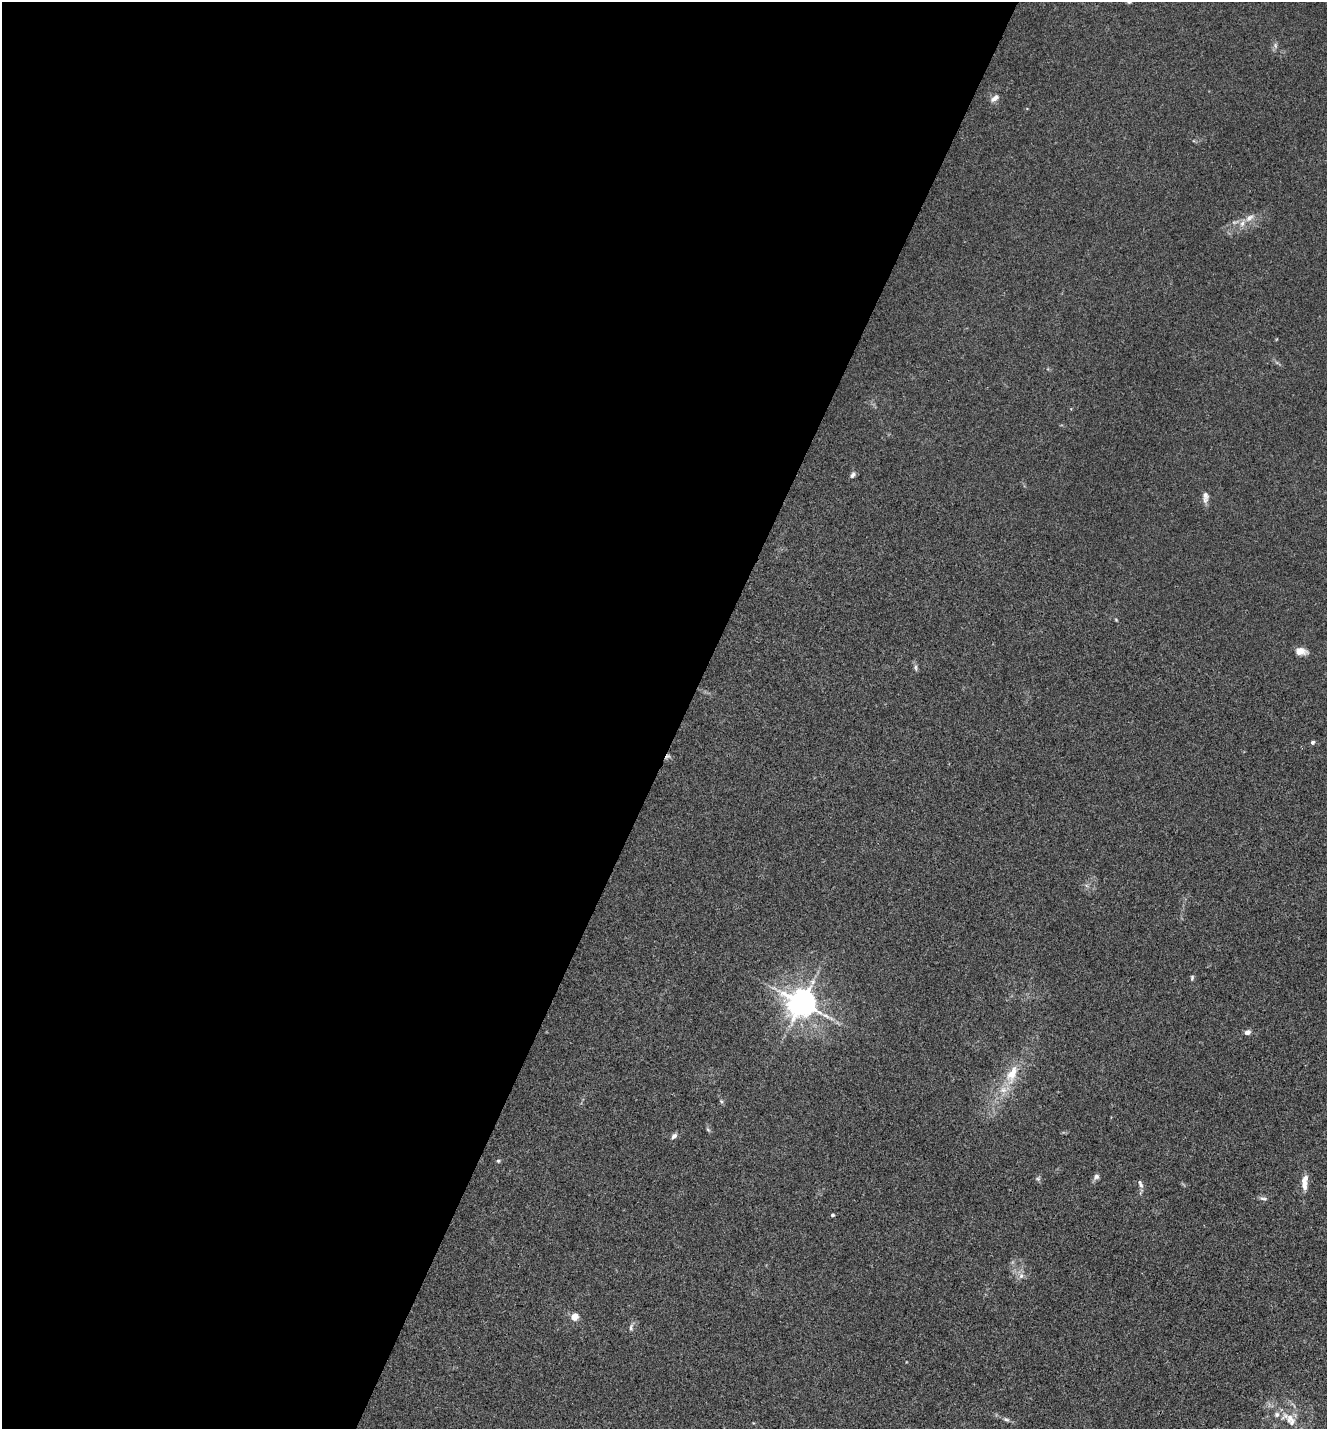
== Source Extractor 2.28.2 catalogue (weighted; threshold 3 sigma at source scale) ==
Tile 5 of 4 x 4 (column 1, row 2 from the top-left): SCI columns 283-1607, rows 2859-4285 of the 5726 x 5715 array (HDU 1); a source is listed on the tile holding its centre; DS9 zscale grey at full resolution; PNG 1329 x 1431 px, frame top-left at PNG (2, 2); no overlay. Shown black and unused: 52% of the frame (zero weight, under 3 of 4 exposures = <1% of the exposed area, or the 3 px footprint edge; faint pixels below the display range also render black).
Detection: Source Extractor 2.28.2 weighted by HDU 2 'WHT'; one run over the whole footprint, this tile lists its part. Background 0.0238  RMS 0.0045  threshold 0.0202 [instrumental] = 3 sigma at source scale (4.5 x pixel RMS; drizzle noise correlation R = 1.50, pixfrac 1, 0.05/0.05 arcsec/px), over >= 5 px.
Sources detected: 34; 1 cosmic-ray / hot-pixel residue — not listed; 3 inside a brighter listed object's ellipse — not listed separately; the other 30 listed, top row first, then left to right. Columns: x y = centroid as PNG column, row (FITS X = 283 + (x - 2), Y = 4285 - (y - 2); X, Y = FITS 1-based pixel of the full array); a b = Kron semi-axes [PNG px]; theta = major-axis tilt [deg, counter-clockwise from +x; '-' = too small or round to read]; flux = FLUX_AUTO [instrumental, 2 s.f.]
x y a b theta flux
1129 2 5 5 - 0.6
1275 46 9 4 -81 1
995 98 13 6 37 2.1
1249 218 13 7 38 2.8
1234 222 7 4 -18 0.86
853 475 8 6 53 1.3
1205 497 15 7 -89 2.4
1116 620 5 3 - 0.41
1301 651 13 8 -4 4
915 668 9 5 -82 1
1312 742 5 5 - 0.87
1192 978 7 4 83 0.71
801 1003 9 8 - 690
1248 1032 7 6 - 1.8
1012 1074 28 13 66 11
721 1101 6 4 -45 0.62
708 1130 7 4 -37 0.61
674 1136 9 6 47 1.5
498 1161 5 4 - 0.58
1096 1176 8 7 - 1.4
1038 1179 6 5 - 0.79
1304 1182 21 7 86 4.4
1140 1184 13 5 -69 1.4
1263 1199 11 5 -9 1.2
832 1215 4 4 - 0.87
1021 1276 8 7 - 1.8
574 1317 5 4 - 7.8
631 1327 10 5 85 1.3
1006 1419 8 5 -21 1
1290 1420 23 14 -36 7.9
Isophote crosses this tile's border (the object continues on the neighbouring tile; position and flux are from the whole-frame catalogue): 1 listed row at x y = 1129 2